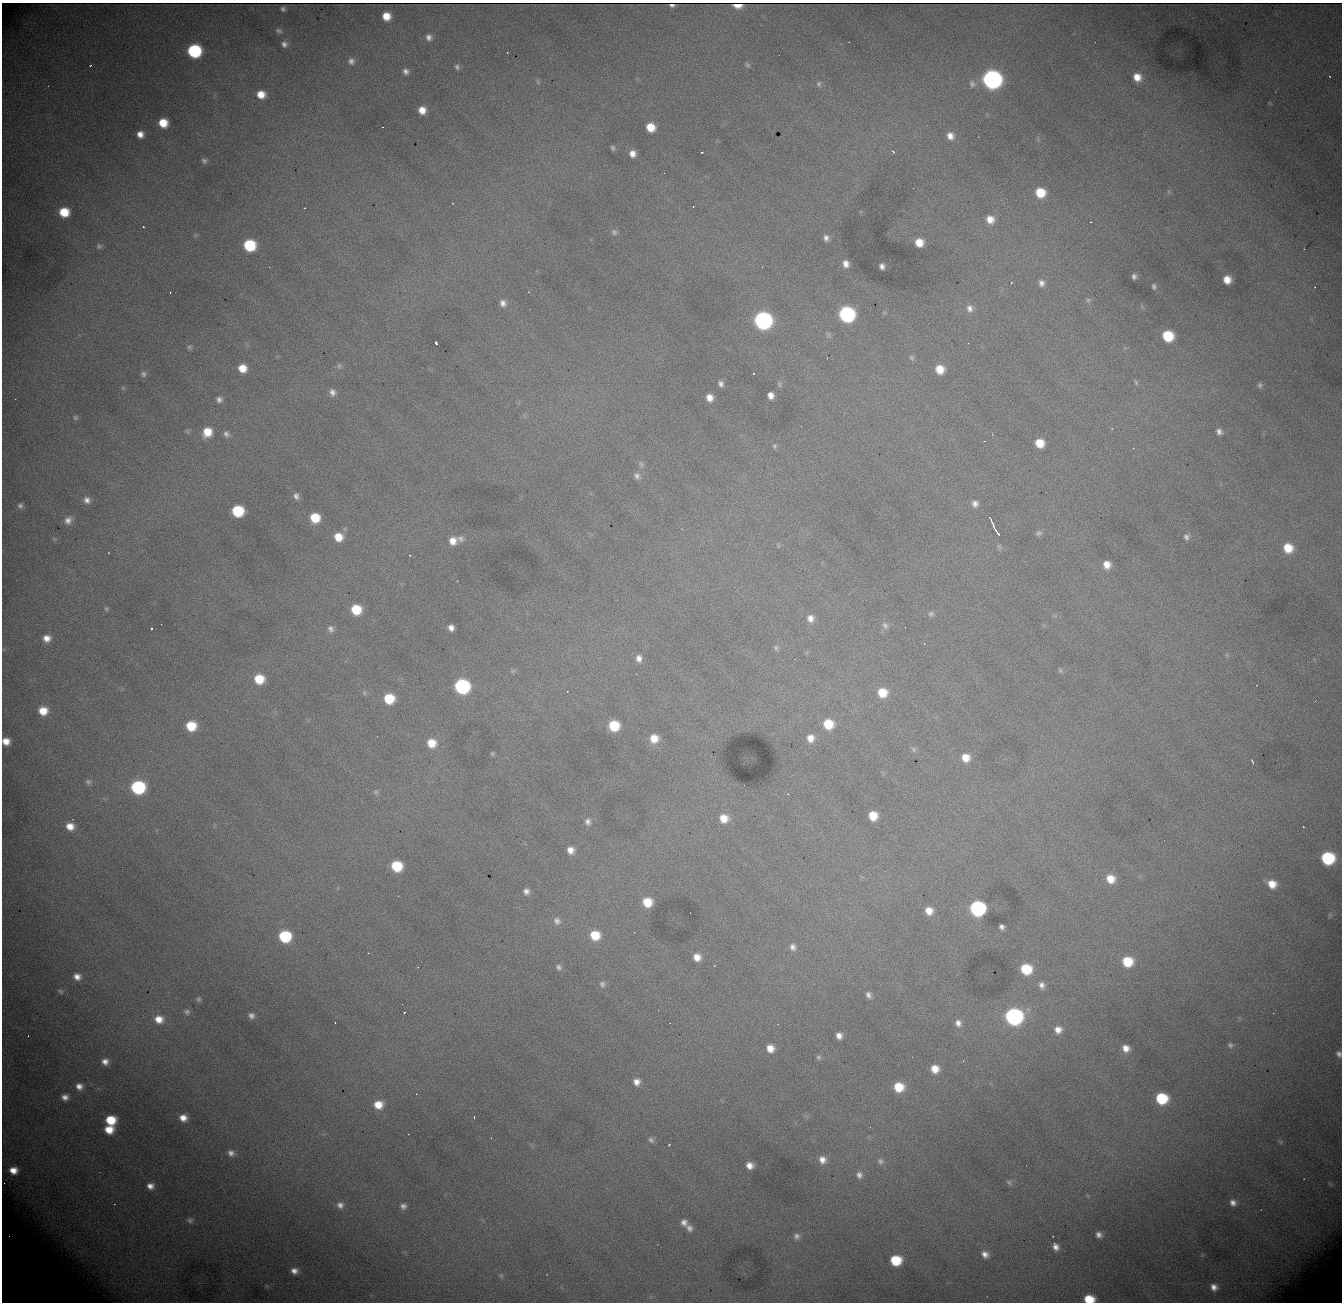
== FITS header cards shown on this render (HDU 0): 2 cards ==
NAXIS1  = 1340
NAXIS2  = 1300

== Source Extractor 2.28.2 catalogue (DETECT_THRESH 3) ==
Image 1340 x 1300 px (HDU 0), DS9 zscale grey, 1 PNG px = 1 image px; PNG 1344 x 1304 px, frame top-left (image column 1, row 1300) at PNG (2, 3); no overlay
Background 2340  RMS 27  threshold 79.7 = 3 sigma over >= 5 px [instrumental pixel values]
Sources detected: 238; all 238 listed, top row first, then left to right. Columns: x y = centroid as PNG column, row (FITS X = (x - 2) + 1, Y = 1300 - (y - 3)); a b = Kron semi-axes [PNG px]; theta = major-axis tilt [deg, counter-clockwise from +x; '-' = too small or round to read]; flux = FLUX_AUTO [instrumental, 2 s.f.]
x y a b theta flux
672 6 5 2 - 5000
737 6 8 4 -5 4000
283 9 5 4 - 4200
386 16 7 7 - 28000
279 31 8 7 - 5200
429 37 8 7 - 8700
284 44 7 7 - 8100
194 51 9 8 - 230000
507 52 2 2 - 1100
351 61 8 7 - 7500
747 65 7 5 -44 3600
90 66 3 2 - 1700
457 67 8 6 -60 5200
406 71 8 6 -45 7700
1329 76 2 2 - 1300
1137 77 8 8 - 24000
992 79 10 9 - 980000
538 82 8 4 -55 3100
819 84 7 6 - 4400
972 84 11 9 -66 8900
261 94 9 8 - 27000
422 110 8 7 - 22000
163 123 8 7 - 41000
383 127 3 2 - 2200
650 127 8 7 - 36000
140 134 7 7 - 15000
950 136 8 7 - 14000
613 148 6 5 - 4100
702 152 2 2 - 1500
893 152 4 3 - 1900
632 154 6 6 - 14000
204 161 7 6 - 5400
1169 192 7 4 90 3000
1040 193 9 8 - 51000
452 203 2 2 - 930
693 207 3 2 - 4300
305 208 3 2 - 1100
64 212 9 8 - 55000
990 219 10 9 - 22000
1090 222 2 2 - 1500
143 227 3 2 - 3000
614 232 9 8 - 6000
826 238 8 7 - 8500
919 242 8 7 - 28000
249 245 9 8 - 120000
99 246 7 7 - 4400
1304 249 2 2 - 1400
846 264 8 6 -69 13000
882 266 6 5 - 7400
269 267 2 2 - 950
1134 276 5 4 - 5700
1227 280 7 7 - 23000
1011 283 3 2 - 1600
1041 283 9 8 - 9700
1154 286 7 5 -72 4600
170 292 3 2 - 3500
529 292 3 2 - 1500
1088 300 7 7 - 4400
503 303 9 8 - 11000
970 308 10 9 - 12000
847 314 10 9 - 390000
763 320 10 9 - 680000
1168 336 9 8 - 81000
436 342 4 3 - 9800
968 343 2 2 - 930
189 347 6 6 - 3900
827 358 2 2 - 970
912 358 8 6 -47 4000
339 366 7 7 - 4200
242 368 8 7 - 28000
940 369 9 8 - 32000
753 373 3 2 - 2100
143 374 9 8 - 6800
1136 382 7 4 -64 2700
721 384 7 5 -70 6800
779 384 9 4 -79 3700
1260 385 8 7 - 4800
123 388 7 4 -45 2800
332 392 8 7 - 8900
771 395 6 6 - 13000
709 398 7 6 - 16000
219 399 6 6 - 7100
75 418 7 6 - 3800
187 431 7 4 -46 2800
207 432 9 8 - 36000
1219 432 7 6 - 8000
226 434 8 7 - 6500
1040 443 8 7 - 36000
775 446 7 6 - 3900
1133 448 3 3 - 2000
641 464 10 7 -52 6400
637 476 10 8 -63 8400
296 496 9 6 -75 7700
87 500 9 7 -51 9900
975 504 8 8 - 9400
20 506 8 7 - 6100
238 511 9 8 - 110000
315 518 8 8 - 52000
990 519 9 2 -61 4300
68 520 10 8 42 12000
995 529 10 2 -61 6400
998 533 4 2 - 3700
1039 533 8 7 - 5000
338 537 9 8 - 30000
1186 537 8 7 - 6600
460 539 10 9 - 9000
453 541 10 9 - 21000
778 545 7 4 -72 2400
999 546 7 5 -53 3900
1288 548 9 9 - 41000
109 553 3 2 - 2000
410 555 3 2 - 2100
1107 565 8 7 - 19000
457 581 2 2 - 870
106 609 6 5 - 3000
356 609 8 8 - 59000
931 614 7 7 - 5000
810 618 9 9 - 14000
885 625 10 8 -48 7700
451 628 6 5 - 11000
151 629 3 3 - 4400
331 629 9 8 - 7400
47 638 9 8 - 18000
776 648 8 6 -84 4500
1226 655 7 4 -90 3200
639 658 8 7 - 11000
1060 670 7 4 -64 2700
513 671 9 5 21 3900
259 679 9 8 - 51000
1256 685 2 2 - 820
462 686 9 9 - 310000
364 693 7 5 -49 3400
882 693 9 9 - 40000
389 699 8 8 - 63000
1315 701 3 2 - 1300
43 711 9 8 - 34000
828 724 9 9 - 54000
191 726 9 8 - 59000
614 726 8 8 - 71000
377 736 2 2 - 840
654 738 9 8 - 26000
810 738 9 8 - 17000
6 741 7 6 - 20000
432 743 10 9 - 34000
914 749 8 6 -69 4800
492 753 6 4 -74 2900
965 758 9 9 - 25000
1252 762 5 2 - 2600
88 782 8 7 - 5300
138 787 9 8 - 230000
376 792 8 7 - 5100
788 794 3 2 - 1200
873 816 8 7 - 36000
724 818 10 9 - 28000
588 822 9 8 - 8400
70 826 9 8 - 22000
570 850 8 7 - 16000
1328 858 9 8 - 160000
396 866 9 8 - 80000
1110 879 10 9 - 29000
1272 884 10 9 - 27000
526 891 7 7 - 8100
647 902 8 8 - 42000
977 908 9 9 - 380000
929 911 8 7 - 20000
1329 915 7 4 72 2500
557 921 10 9 - 9700
1001 927 5 5 - 6600
595 935 9 9 - 47000
285 936 9 8 - 130000
793 947 9 7 -68 8500
368 953 2 2 - 1100
697 957 8 8 - 18000
1127 961 10 9 - 62000
559 967 8 7 - 5900
1026 969 9 8 - 77000
77 977 8 7 - 13000
602 984 8 7 - 6100
1042 985 8 7 - 9000
61 991 6 5 - 3600
868 995 9 7 -66 7500
199 999 7 6 - 4700
187 1012 9 7 -16 6100
404 1012 3 2 - 4500
1273 1013 2 2 - 1100
251 1016 7 6 - 7700
1014 1016 10 9 - 560000
159 1019 10 9 - 23000
335 1023 2 2 - 950
958 1023 9 8 - 11000
1058 1030 9 9 - 16000
839 1036 7 6 - 12000
1230 1045 7 6 - 4400
770 1048 8 8 - 21000
1126 1048 9 8 - 17000
1339 1054 7 5 -60 6600
818 1057 7 6 - 4200
105 1062 9 9 - 14000
935 1069 8 8 - 24000
637 1082 8 8 - 14000
79 1086 10 9 - 16000
899 1087 9 8 - 47000
416 1094 2 2 - 1400
65 1097 10 8 -4 13000
1161 1098 9 8 - 99000
378 1105 10 9 - 31000
474 1117 4 3 - 1700
183 1118 8 7 - 18000
111 1120 9 8 - 56000
109 1130 9 8 - 33000
408 1134 2 2 - 910
651 1140 8 6 -43 5600
1281 1142 7 4 89 2700
669 1144 3 2 - 1400
231 1153 8 7 - 9400
822 1160 10 9 - 15000
880 1161 9 8 - 7200
750 1165 7 6 - 15000
13 1170 7 6 - 18000
859 1175 10 9 - 9900
1009 1182 9 6 -28 4500
150 1186 9 8 - 14000
1233 1203 9 8 - 12000
114 1204 2 2 - 940
340 1205 9 8 - 9900
403 1206 7 6 - 7000
190 1220 9 7 -13 6000
684 1222 8 7 - 10000
689 1228 9 7 -51 8800
1099 1235 7 6 - 9200
796 1236 8 8 - 7700
1056 1247 10 7 -59 12000
985 1254 8 7 - 12000
896 1260 9 8 - 78000
294 1271 8 7 - 12000
501 1276 7 6 - 3800
1214 1287 7 6 - 12000
1089 1299 8 6 -5 54000
At the frame edge (FLAGS 8, measured only in part): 3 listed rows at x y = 6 741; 1339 1054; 1089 1299